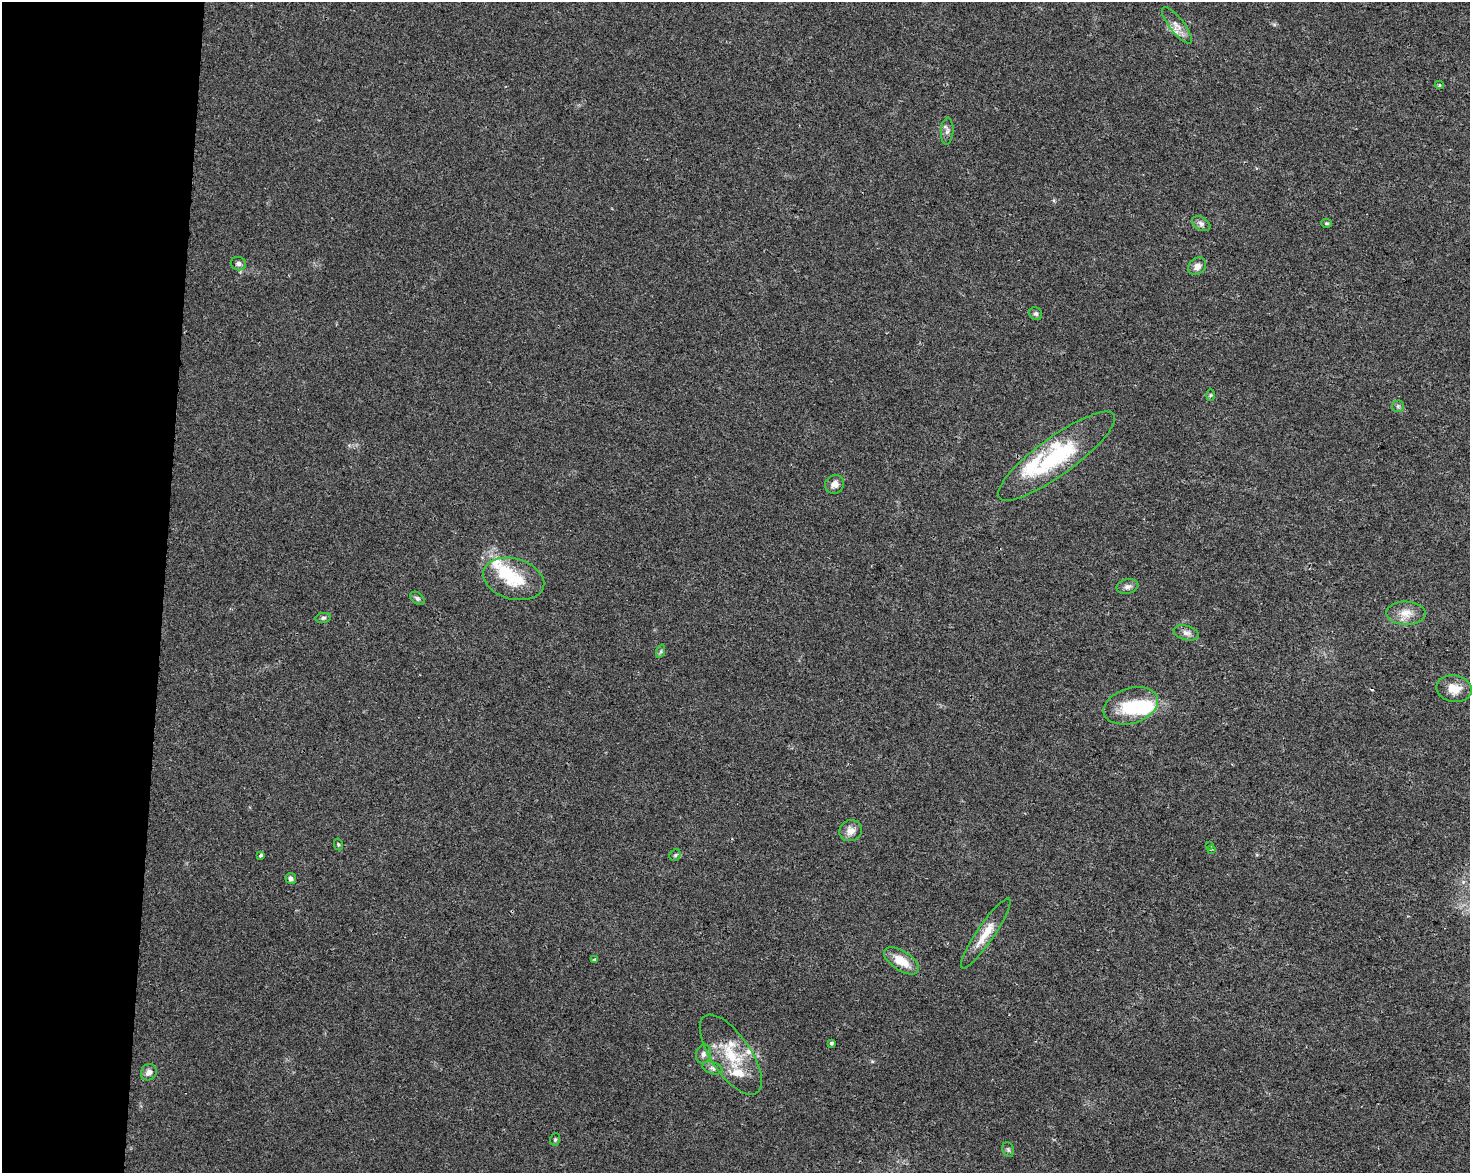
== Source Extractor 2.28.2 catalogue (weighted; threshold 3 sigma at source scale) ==
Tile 4 of 3 x 4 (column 1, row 2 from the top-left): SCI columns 285-1752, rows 2343-3513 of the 4915 x 4692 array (HDU 1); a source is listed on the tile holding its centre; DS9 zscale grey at full resolution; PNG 1472 x 1175 px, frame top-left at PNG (2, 2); each listed source drawn as its Kron ellipse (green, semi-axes under 4 px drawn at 4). Shown black and unused: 11% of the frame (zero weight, under 2 of 3 exposures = <1% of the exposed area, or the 3 px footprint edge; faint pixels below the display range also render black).
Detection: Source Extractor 2.28.2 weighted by HDU 2 'WHT'; one run over the whole footprint, this tile lists its part. Background 0.0211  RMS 0.0045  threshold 0.0201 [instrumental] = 3 sigma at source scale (4.5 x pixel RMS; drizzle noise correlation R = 1.50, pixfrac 1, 0.0396/0.0396 arcsec/px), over >= 5 px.
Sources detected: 48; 2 inside a brighter object's white glare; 1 cosmic-ray / hot-pixel residue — neither listed nor drawn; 7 inside a brighter listed object's ellipse — not listed separately; the other 38 listed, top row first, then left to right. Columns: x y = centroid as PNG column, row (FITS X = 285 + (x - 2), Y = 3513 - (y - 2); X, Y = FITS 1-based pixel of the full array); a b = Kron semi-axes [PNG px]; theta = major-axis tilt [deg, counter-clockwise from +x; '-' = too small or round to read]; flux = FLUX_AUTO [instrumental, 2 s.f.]
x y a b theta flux
1177 25 22 7 -52 3.8
1440 85 4 4 - 0.68
947 131 13 6 86 1.8
1327 223 5 4 - 0.69
1201 224 10 6 -31 1.7
238 264 8 6 -16 1.6
1197 266 10 8 41 2.9
1036 314 7 6 - 0.99
1210 395 6 4 88 0.53
1398 406 6 6 - 0.94
1056 456 71 19 36 40
835 484 10 9 - 2.7
514 579 31 20 -16 17
1127 587 11 7 12 1.8
417 598 8 5 -39 1
1406 613 20 11 -2 5.7
323 618 8 5 11 1
1186 633 13 7 -15 2.3
661 651 7 4 72 0.79
1454 689 18 13 -11 6.9
1131 706 28 17 17 19
851 831 12 10 27 3.4
338 844 6 4 -78 0.55
1209 846 3 2 - 1
1212 849 3 2 - 0.4
261 855 4 3 - 2.1
675 855 6 5 - 0.76
291 878 5 5 - 1.3
986 933 42 8 56 8.8
595 960 4 3 - 2.3
901 961 20 9 -33 8.6
831 1043 4 3 - 2
703 1054 10 7 69 1.9
731 1055 46 20 -56 19
712 1068 10 6 -17 1.6
149 1072 8 7 - 2.4
555 1139 6 5 - 0.7
1008 1150 7 5 -69 0.95
Overlapping masked pixels (flux is a lower limit): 1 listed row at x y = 986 933